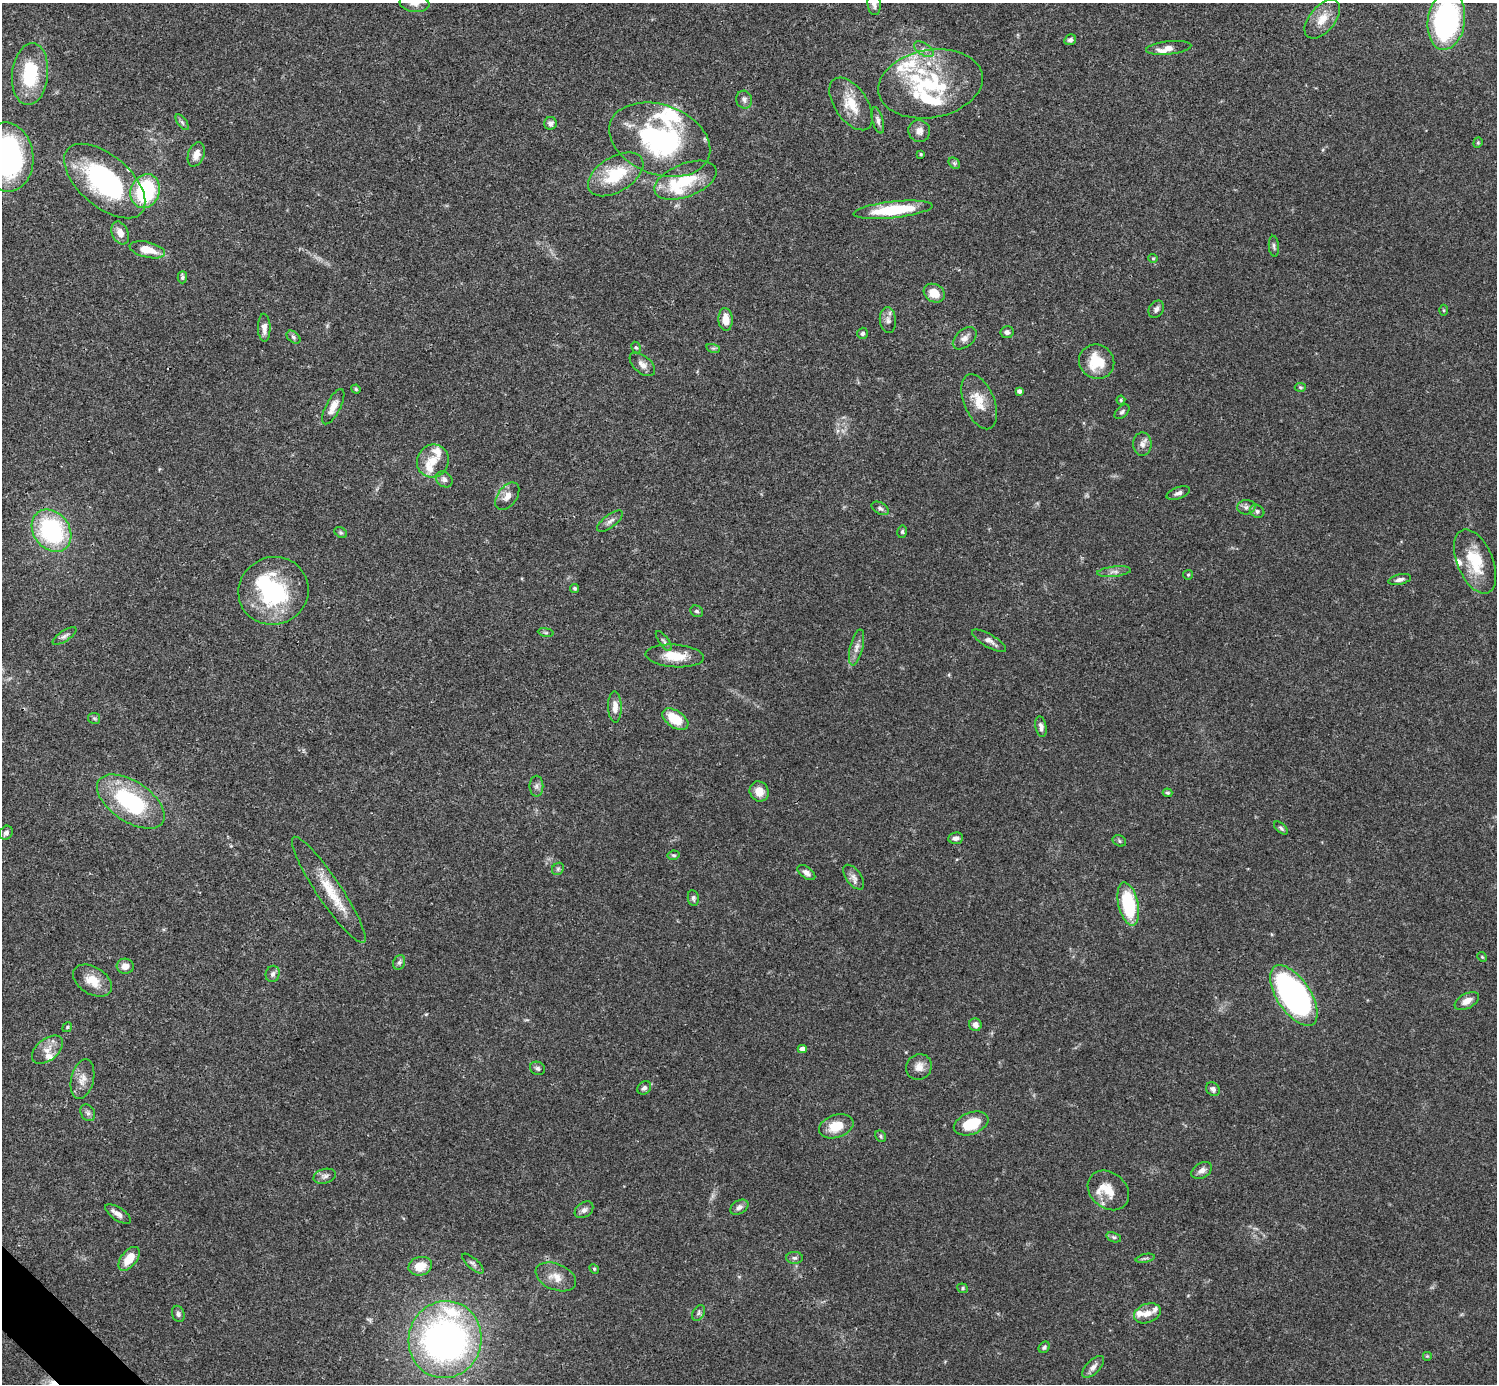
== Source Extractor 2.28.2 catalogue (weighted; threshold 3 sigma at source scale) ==
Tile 7 of 4 x 4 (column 3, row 2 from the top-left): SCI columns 2990-4484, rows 2920-4301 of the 5982 x 5981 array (HDU 1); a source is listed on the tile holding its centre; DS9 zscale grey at full resolution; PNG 1499 x 1386 px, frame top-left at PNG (2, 3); each listed source drawn as its Kron ellipse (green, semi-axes under 4 px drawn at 4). Shown black and unused: <1% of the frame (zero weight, under 3 of 4 exposures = <1% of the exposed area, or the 3 px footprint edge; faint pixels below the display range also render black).
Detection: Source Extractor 2.28.2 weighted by HDU 2 'WHT'; one run over the whole footprint, this tile lists its part. Background 0.0409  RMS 0.0027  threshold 0.0119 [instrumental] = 3 sigma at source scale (4.5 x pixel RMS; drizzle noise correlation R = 1.50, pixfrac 1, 0.05/0.05 arcsec/px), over >= 5 px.
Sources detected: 162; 3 inside a brighter object's white glare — neither listed nor drawn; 21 inside a brighter listed object's ellipse — not listed separately; the other 138 listed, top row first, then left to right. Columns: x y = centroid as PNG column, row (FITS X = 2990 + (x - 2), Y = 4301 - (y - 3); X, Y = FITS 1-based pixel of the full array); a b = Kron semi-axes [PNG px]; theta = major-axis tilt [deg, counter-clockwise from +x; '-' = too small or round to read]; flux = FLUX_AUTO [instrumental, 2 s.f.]
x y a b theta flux
414 3 15 8 -8 1.8
874 4 11 6 -83 1.1
1322 19 23 13 50 4.2
1446 21 29 18 81 54
1070 40 6 5 - 0.76
1169 48 23 6 6 2.3
924 49 11 6 -31 1.2
30 74 31 18 84 14
930 84 53 34 10 25
744 100 9 8 - 0.98
851 104 30 16 -55 6.3
878 120 13 5 -75 1
182 122 9 4 -55 0.59
550 123 6 6 - 0.94
919 131 11 11 - 1.7
660 140 52 34 -20 40
1478 143 5 4 - 0.36
196 154 12 8 70 2.2
921 154 4 4 - 0.25
7 157 35 27 -83 66
954 163 6 5 - 0.49
616 174 31 17 32 12
685 180 33 16 21 10
105 181 49 25 -41 36
145 191 17 14 70 22
893 210 40 8 6 15
120 233 12 8 -67 2.4
1274 246 10 5 -85 0.66
147 250 18 8 -13 4.5
1153 258 5 4 - 0.29
182 277 6 5 - 0.58
934 293 11 8 -30 4.1
1156 309 9 7 55 1
1444 310 5 3 - 0.27
725 319 11 7 -85 2.9
888 320 13 8 -84 1.4
264 328 14 6 -88 2
1007 332 6 6 - 0.86
863 333 5 5 - 0.61
293 337 8 5 -41 0.62
965 338 14 8 41 1.6
636 347 6 4 -60 0.37
713 348 7 4 -17 0.43
1097 362 18 17 - 8.1
642 364 15 8 -40 1.7
1300 387 6 4 -1 0.36
356 389 4 4 - 0.33
1019 391 4 4 - 0.79
1121 400 4 4 - 0.31
979 402 29 15 -68 5.4
333 407 19 7 62 2.7
1122 412 9 5 44 0.62
1142 444 11 9 -89 1.5
433 461 17 15 56 4.2
444 479 9 7 -40 0.98
1178 493 12 5 19 1
507 496 16 9 54 2.2
1246 507 9 7 4 0.93
880 508 9 5 -29 0.75
1257 511 7 6 - 0.75
610 521 15 6 37 1.2
51 531 23 18 -52 32
341 532 7 5 -34 0.4
902 532 6 5 - 0.46
1475 562 34 18 -67 10
1114 572 17 5 6 1.2
1188 575 5 4 - 0.3
1400 579 11 5 11 0.98
575 588 4 4 - 0.46
273 591 35 33 24 24
697 611 6 5 - 0.52
546 632 8 4 -9 0.42
64 636 14 5 33 0.86
664 641 12 4 -54 0.71
989 641 19 6 -31 1.6
857 647 18 6 76 1.7
675 656 29 11 -4 6
615 707 15 6 -89 2.3
94 718 6 5 - 0.46
675 719 15 8 -33 7.1
1041 727 10 5 -79 1.1
536 786 10 7 -90 0.91
759 791 10 9 - 2.9
1167 793 5 3 - 0.37
131 801 38 20 -33 26
1281 828 8 4 -40 0.59
6 833 7 6 - 1
956 838 7 5 6 1
1119 841 7 5 -26 0.49
674 855 6 4 10 0.41
558 869 6 5 - 0.54
806 873 10 5 -36 1.2
854 877 14 7 -54 1.4
329 890 63 12 -56 9.1
693 898 8 5 -82 0.64
1128 904 22 10 -77 18
1482 957 5 4 - 0.29
399 962 7 6 - 0.67
125 966 8 7 - 1.9
273 974 8 7 - 0.94
93 981 21 13 -32 4.5
1294 995 35 17 -56 91
1467 1001 13 7 28 2
975 1025 6 6 - 1.4
67 1027 5 4 - 0.32
802 1049 4 4 - 1.5
47 1050 18 10 39 2.9
919 1067 13 12 - 2.2
537 1068 8 6 -26 0.66
82 1079 20 11 76 2.8
644 1088 7 6 - 0.84
1213 1089 7 6 - 0.91
88 1113 9 7 -59 0.83
971 1123 18 11 20 8
836 1126 18 11 18 5.6
881 1136 6 5 - 0.43
1202 1170 11 7 32 1.5
325 1176 11 7 16 1.1
1108 1190 22 18 -40 5
739 1207 10 6 33 1
584 1210 10 7 37 1.1
118 1214 15 6 -34 1.5
1114 1237 8 4 -19 0.51
795 1258 8 6 0 0.68
1145 1258 9 4 13 0.55
129 1259 14 7 52 4.7
473 1264 13 5 -42 0.87
420 1266 12 9 15 4.2
594 1269 5 4 - 0.32
556 1277 21 13 -23 3.5
963 1288 5 4 - 0.39
699 1313 8 5 61 0.66
1147 1313 14 9 21 2.4
178 1314 8 6 -72 0.71
445 1339 39 36 76 110
1044 1347 6 5 - 0.54
1427 1356 5 5 - 0.3
1093 1367 14 6 45 1.5
Isophote crosses this tile's border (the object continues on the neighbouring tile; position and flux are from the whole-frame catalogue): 4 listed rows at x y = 414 3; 874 4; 1446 21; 7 157